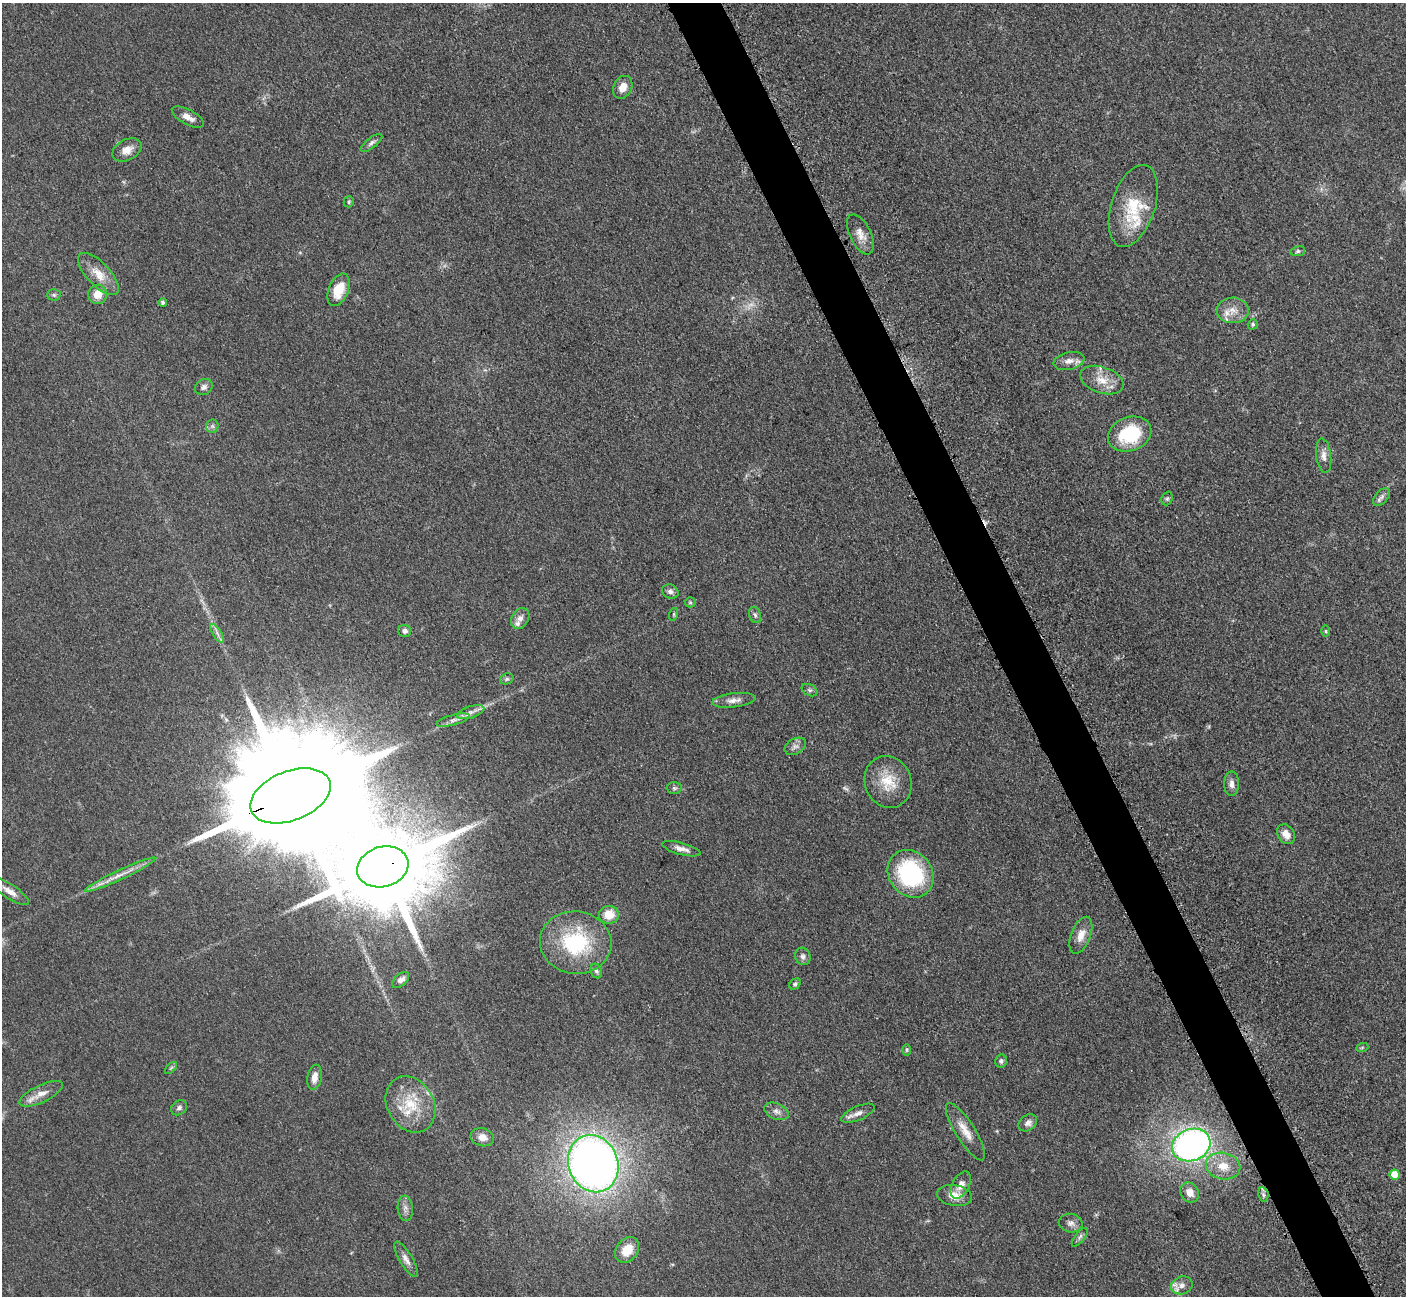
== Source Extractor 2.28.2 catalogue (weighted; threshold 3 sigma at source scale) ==
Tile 6 of 4 x 4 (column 2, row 2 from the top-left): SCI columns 1423-2826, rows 2885-4178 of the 5699 x 5661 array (HDU 1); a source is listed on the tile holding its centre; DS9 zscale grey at full resolution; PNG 1408 x 1298 px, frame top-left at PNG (2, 3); each listed source drawn as its Kron ellipse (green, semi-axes under 4 px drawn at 4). Shown black and unused: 4% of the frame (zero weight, under 3 of 5 exposures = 4% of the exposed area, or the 3 px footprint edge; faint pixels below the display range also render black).
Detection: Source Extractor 2.28.2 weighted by HDU 2 'WHT'; one run over the whole footprint, this tile lists its part. Background 0.0529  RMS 0.0055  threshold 0.0249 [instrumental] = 3 sigma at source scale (4.5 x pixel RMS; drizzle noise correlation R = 1.50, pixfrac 1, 0.05/0.05 arcsec/px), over >= 5 px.
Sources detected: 86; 3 too faint to see at this stretch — neither listed nor drawn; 2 inside a brighter listed object's ellipse — not listed separately; the other 81 listed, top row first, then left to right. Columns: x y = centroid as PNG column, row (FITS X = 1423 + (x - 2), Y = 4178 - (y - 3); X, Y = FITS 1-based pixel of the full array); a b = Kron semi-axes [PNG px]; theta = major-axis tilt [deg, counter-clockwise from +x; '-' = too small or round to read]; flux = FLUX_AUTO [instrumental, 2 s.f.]
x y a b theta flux
623 87 12 9 62 5.1
188 117 18 7 -28 4.2
372 143 13 5 38 1.9
127 150 15 10 27 5.4
349 202 6 5 - 0.93
1133 206 42 22 72 25
860 234 21 10 -64 5.7
1298 251 7 5 10 1.1
98 274 27 11 -47 9.3
339 290 17 10 68 12
98 294 9 9 - 6.9
54 295 7 5 -1 1.1
163 302 4 4 - 1.1
1233 310 16 13 1 6.9
1253 324 5 4 - 0.98
1069 361 15 8 12 4.5
1102 380 22 13 -19 9.2
204 387 9 7 28 2.1
212 426 6 6 - 1.3
1130 434 22 17 21 31
1324 456 17 7 -83 3.7
1382 497 11 6 47 2.1
1167 498 7 5 68 1.1
670 591 8 7 - 2
690 602 5 5 - 0.76
674 614 6 4 72 0.81
755 615 8 6 -72 1.5
520 618 11 8 58 3.2
405 631 6 5 - 2.1
1326 631 6 4 -90 0.63
217 633 11 4 -57 1.9
507 679 7 5 21 1.1
810 690 8 5 -26 1.2
734 700 22 7 7 4.2
471 712 14 6 18 3.1
453 720 17 5 15 3.3
795 746 11 7 29 2.6
888 782 26 23 -69 16
1232 784 12 7 -89 3.1
674 788 7 6 - 1.3
291 796 42 24 21 35000
1286 834 11 8 -54 4.9
681 849 20 6 -15 3.7
383 867 26 20 17 12000
911 874 25 21 -52 64
120 875 39 5 25 7.1
10 891 23 7 -33 5.1
609 915 10 9 - 8.8
1081 935 19 9 69 5.8
576 943 36 31 -7 47
803 956 9 7 -63 2.1
596 971 7 5 -70 1.4
401 980 10 6 42 3
795 984 6 5 - 1.2
1362 1048 6 4 20 0.76
907 1050 6 3 89 0.7
1001 1061 7 6 - 1.3
171 1068 7 4 45 0.93
315 1077 13 7 80 4.7
41 1094 24 8 26 6.7
410 1104 29 23 -61 21
179 1108 8 7 - 1.8
776 1111 13 8 -23 2.7
858 1113 18 7 23 3.7
1028 1123 10 7 34 2.6
965 1132 33 9 -58 8.1
482 1137 12 9 -15 3.9
1191 1145 20 16 22 180
593 1164 29 24 -69 410
1223 1166 17 13 -12 10
1395 1174 5 5 - 9.3
961 1185 15 8 61 3.9
1190 1192 10 8 -58 5.1
1263 1194 7 5 -78 1.5
954 1196 17 10 -9 7.3
405 1208 13 7 -85 2.9
1071 1223 12 9 -11 3
1080 1237 11 5 51 1.6
627 1250 14 10 54 9.4
406 1259 20 6 -59 3.7
1182 1285 11 8 21 3.8
Overlapping masked pixels (flux is a lower limit): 2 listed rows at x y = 291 796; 383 867